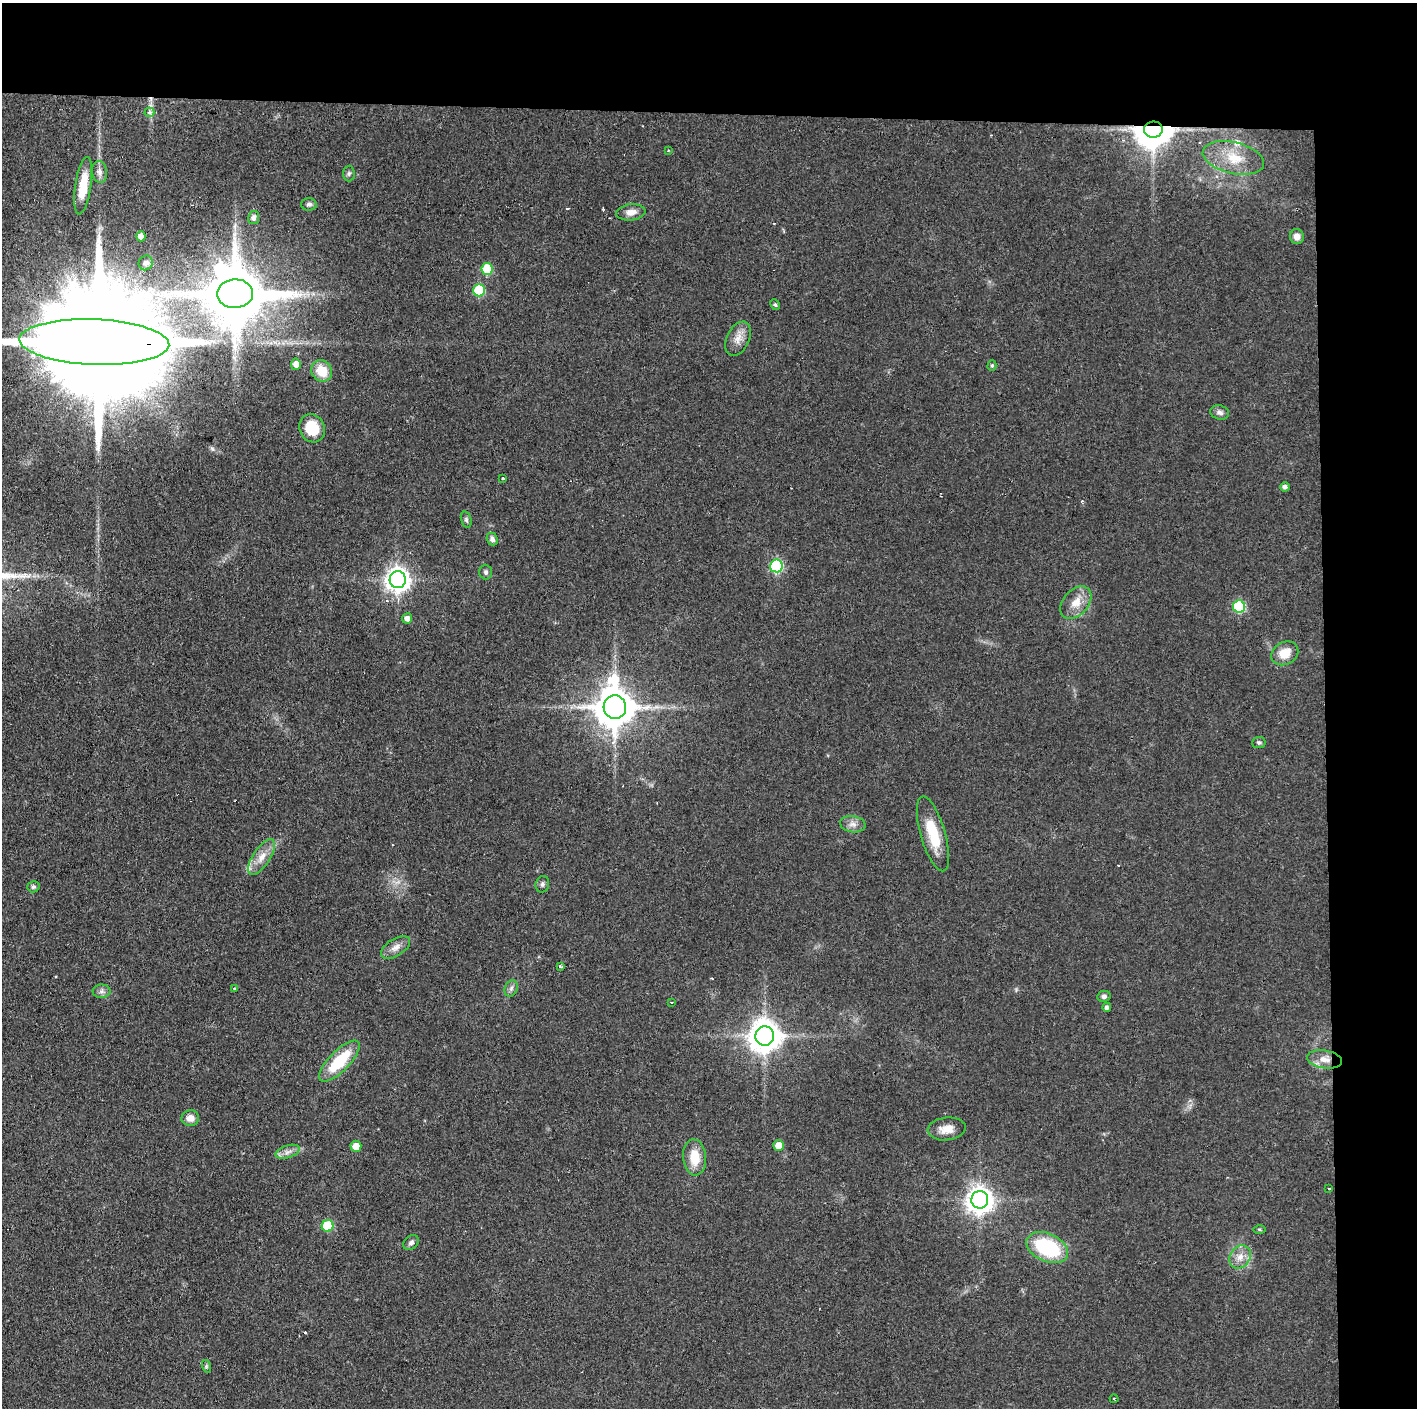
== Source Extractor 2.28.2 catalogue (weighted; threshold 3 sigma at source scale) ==
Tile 3 of 3 x 3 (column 3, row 1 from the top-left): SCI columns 2833-4247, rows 2812-4217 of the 4251 x 4217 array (HDU 1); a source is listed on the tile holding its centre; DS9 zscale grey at full resolution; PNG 1419 x 1410 px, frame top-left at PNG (2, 3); each listed source drawn as its Kron ellipse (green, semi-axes under 4 px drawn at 4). Shown black and unused: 14% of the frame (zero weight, under 2 of 3 exposures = <1% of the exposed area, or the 3 px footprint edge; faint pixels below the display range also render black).
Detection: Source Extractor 2.28.2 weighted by HDU 2 'WHT'; one run over the whole footprint, this tile lists its part. Background 0.0909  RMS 0.0064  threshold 0.0287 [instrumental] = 3 sigma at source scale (4.5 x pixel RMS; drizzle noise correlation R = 1.50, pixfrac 1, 0.05/0.05 arcsec/px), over >= 5 px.
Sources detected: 76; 2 inside a brighter object's white glare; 5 cosmic-ray / hot-pixel residue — neither listed nor drawn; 1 inside a brighter listed object's ellipse — not listed separately; the other 68 listed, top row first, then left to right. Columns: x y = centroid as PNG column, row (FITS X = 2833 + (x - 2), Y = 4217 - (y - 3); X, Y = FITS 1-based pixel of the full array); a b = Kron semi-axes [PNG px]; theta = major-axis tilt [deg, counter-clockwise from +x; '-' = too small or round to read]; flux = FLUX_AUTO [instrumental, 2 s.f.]
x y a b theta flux
149 112 5 4 - 2.7
1153 130 9 8 - 1600
668 150 3 3 - 0.68
1233 158 31 15 -14 20
99 172 11 7 -80 3.4
349 173 8 6 88 1.4
83 186 29 8 81 15
309 204 7 6 - 1.9
631 212 14 8 6 5
254 218 7 5 79 2.5
141 236 5 4 - 5.1
1297 237 7 7 - 4
146 263 7 7 - 1.9
487 269 6 5 - 29
479 290 6 5 - 40
235 294 18 14 1 4600
775 305 6 4 -65 1
738 339 18 11 64 6.7
94 342 75 22 -2 43000
296 364 5 5 - 4.9
992 366 5 4 - 1.1
322 371 11 10 - 14
1220 412 9 7 -15 2.5
312 428 14 12 -62 19
503 479 3 3 - 3.3
1285 487 5 4 - 2
466 520 8 5 -73 1.4
492 539 6 5 - 2.3
776 566 6 6 - 76
486 572 7 6 - 1.8
398 580 8 8 - 540
1076 603 18 12 48 9.5
1239 606 6 6 - 59
407 618 5 5 - 3.8
1285 653 14 11 30 11
615 707 12 11 - 2200
1259 742 7 5 7 1.3
853 824 13 8 -9 4
933 834 39 12 -74 23
261 857 20 8 57 8.1
542 884 8 6 76 1.9
33 887 6 5 - 1.2
395 947 16 8 32 5
560 967 4 3 - 1.5
234 988 3 3 - 0.86
511 988 8 6 70 2.1
101 991 9 6 1 2.4
1104 996 7 5 11 1.9
671 1002 3 3 - 0.74
1107 1007 4 4 - 2
765 1036 10 9 - 1200
1325 1059 17 9 -9 7.5
339 1061 27 10 46 29
190 1118 9 8 - 5.3
947 1129 19 11 6 7.9
779 1145 5 5 - 7.9
356 1146 5 5 - 8.6
288 1152 12 6 18 3.7
695 1157 18 11 -86 15
1329 1189 3 3 - 2.2
980 1200 9 8 - 690
328 1226 6 6 - 33
1260 1229 6 3 -1 0.79
411 1242 8 6 35 2.1
1047 1248 22 14 -25 53
1240 1257 12 10 54 6.3
206 1366 6 4 -73 0.96
1114 1399 4 3 - 0.72
Overlapping masked pixels (flux is a lower limit): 2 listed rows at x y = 1153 130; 94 342
Isophote crosses this tile's border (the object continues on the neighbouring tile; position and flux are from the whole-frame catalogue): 1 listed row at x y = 94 342